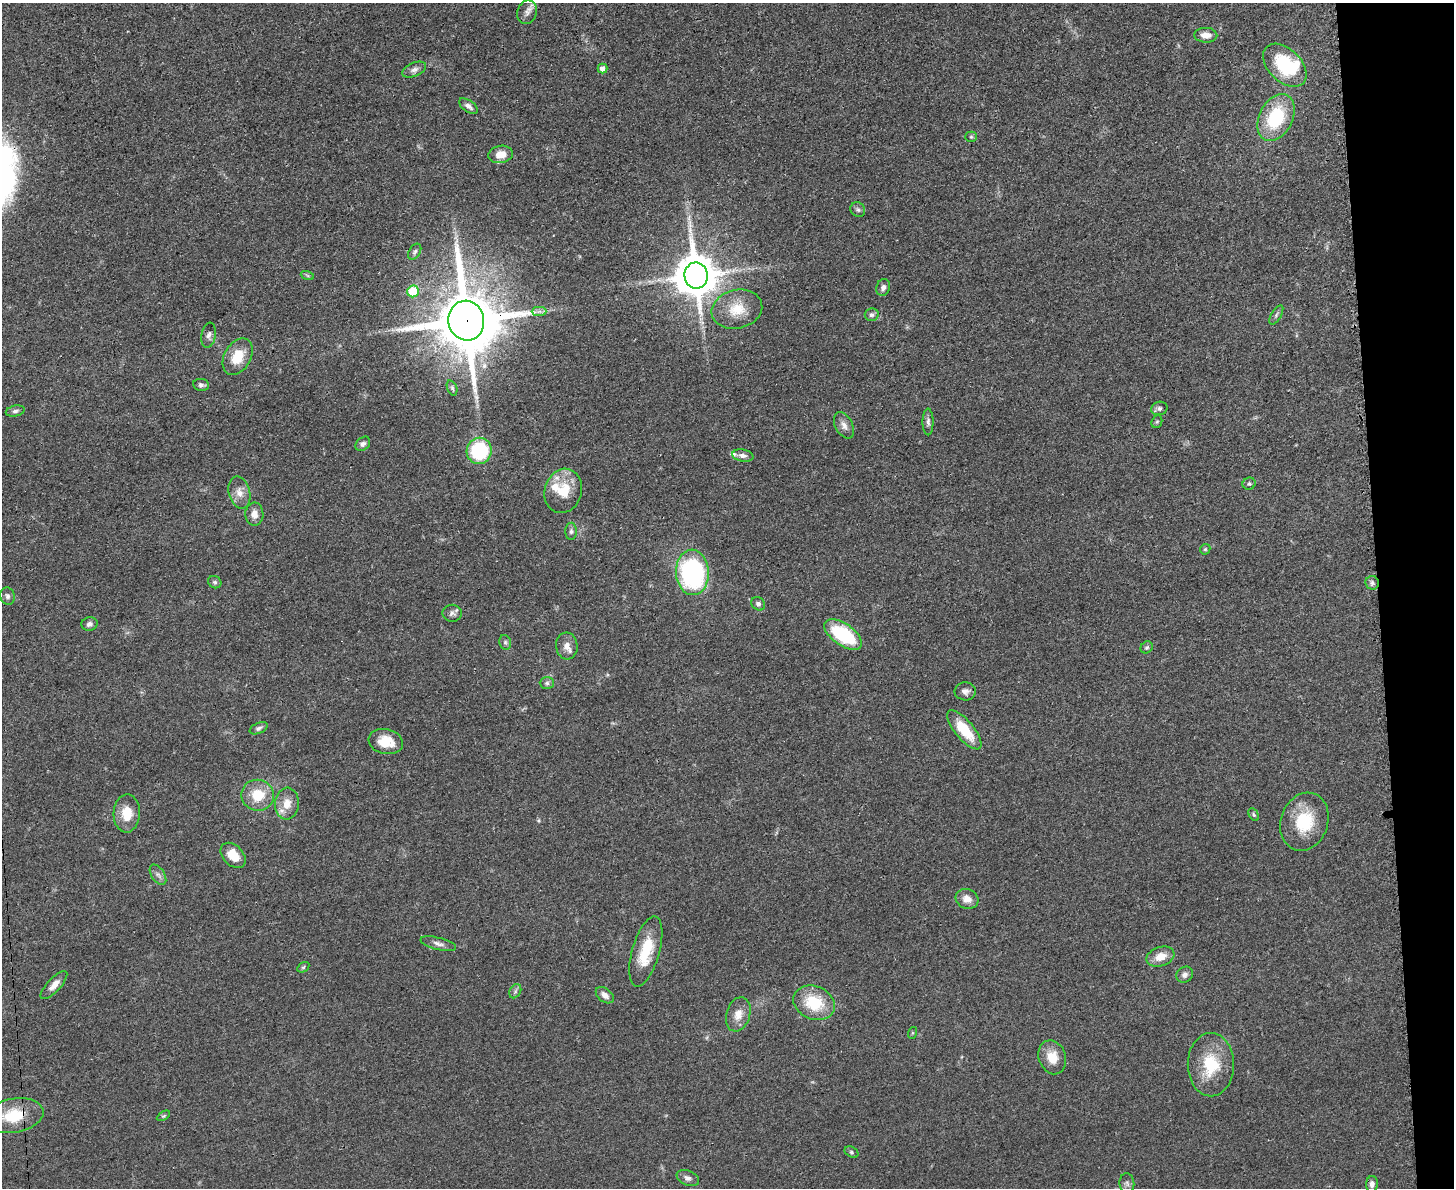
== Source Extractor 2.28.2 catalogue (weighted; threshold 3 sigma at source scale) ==
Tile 9 of 3 x 4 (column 3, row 3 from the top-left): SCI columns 3046-4497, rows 1198-2383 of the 4749 x 4767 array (HDU 1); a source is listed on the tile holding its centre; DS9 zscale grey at full resolution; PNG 1456 x 1190 px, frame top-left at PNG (2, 3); each listed source drawn as its Kron ellipse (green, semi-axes under 4 px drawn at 4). Shown black and unused: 5% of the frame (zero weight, under 3 of 4 exposures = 2% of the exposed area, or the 3 px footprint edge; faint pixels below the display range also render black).
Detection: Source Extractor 2.28.2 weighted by HDU 2 'WHT'; one run over the whole footprint, this tile lists its part. Background 0.0465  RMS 0.0051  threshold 0.0229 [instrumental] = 3 sigma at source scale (4.5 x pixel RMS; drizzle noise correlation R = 1.50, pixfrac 1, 0.05/0.05 arcsec/px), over >= 5 px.
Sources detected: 86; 1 inside a brighter object's white glare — neither listed nor drawn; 4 inside a brighter listed object's ellipse — not listed separately; the other 81 listed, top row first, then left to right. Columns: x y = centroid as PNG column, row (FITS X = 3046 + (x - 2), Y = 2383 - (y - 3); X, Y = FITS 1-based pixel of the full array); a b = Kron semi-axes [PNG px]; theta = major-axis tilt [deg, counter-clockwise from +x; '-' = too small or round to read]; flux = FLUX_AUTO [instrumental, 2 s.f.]
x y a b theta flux
527 12 12 9 69 2.9
1206 35 11 7 -2 4.3
1285 65 26 16 -44 33
602 68 5 5 - 2.8
414 70 13 7 23 2.3
468 106 11 5 -34 2.2
1276 118 25 16 63 31
971 137 5 5 - 0.83
501 154 12 8 8 6.9
858 210 8 7 - 1.4
415 252 9 5 58 1.2
307 275 7 4 -20 0.77
696 276 13 11 -82 1900
883 287 8 6 71 2.1
413 291 6 6 - 19
737 309 25 19 14 14
539 311 7 4 1 1.3
872 315 7 6 - 1.5
1276 315 11 5 59 1.4
466 321 20 18 -81 4600
209 335 13 7 80 2
238 357 19 13 60 12
201 385 8 6 -8 1.4
452 388 8 5 -70 1.1
1159 408 8 6 13 1.5
15 411 9 5 12 1.7
928 422 13 5 -89 1.9
1157 422 6 5 - 0.83
844 425 14 8 -62 3.2
363 444 8 6 43 1.6
479 451 13 12 - 43
743 455 10 6 -10 2
1249 484 6 6 - 1
563 491 22 18 73 15
239 493 16 10 -76 5.2
254 514 11 9 -88 4.1
571 531 8 5 89 1.3
1205 549 6 4 43 0.69
692 572 23 16 -87 92
215 582 7 6 - 1.1
1372 583 7 6 - 1.5
7 596 9 7 -76 1.8
758 604 7 6 - 1.5
452 613 9 8 - 2.1
89 624 8 6 15 1.8
843 635 22 10 -34 39
505 642 7 5 -76 1.2
567 646 13 11 -85 4
1147 647 6 5 - 1.1
547 683 7 6 - 1.3
965 691 10 9 - 2.6
259 728 9 5 23 1.5
964 730 24 9 -50 18
386 742 17 12 -12 10
258 795 16 15 - 14
287 804 16 12 85 7
127 813 19 13 88 11
1254 815 7 4 -59 0.79
1304 822 30 23 71 24
233 855 15 10 -45 9.4
158 875 11 6 -56 2.2
967 899 11 9 -19 4.5
438 944 18 6 -14 2.6
646 951 36 13 74 20
1160 957 14 9 18 6.8
303 967 6 4 31 0.83
1185 975 9 7 38 2.3
54 985 18 6 47 4.3
515 991 7 5 60 1.3
605 995 10 6 -39 3.1
814 1003 21 16 -23 21
738 1014 17 12 73 5.9
912 1033 6 4 72 0.54
1052 1057 17 13 -70 9.4
1211 1065 32 23 -90 22
14 1116 30 17 10 19
163 1116 7 4 31 0.76
851 1152 7 5 -28 0.95
688 1178 12 7 -23 2.3
1127 1183 10 7 -84 1.7
1372 1184 8 6 86 2.2
Overlapping masked pixels (flux is a lower limit): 2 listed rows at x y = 466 321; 14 1116